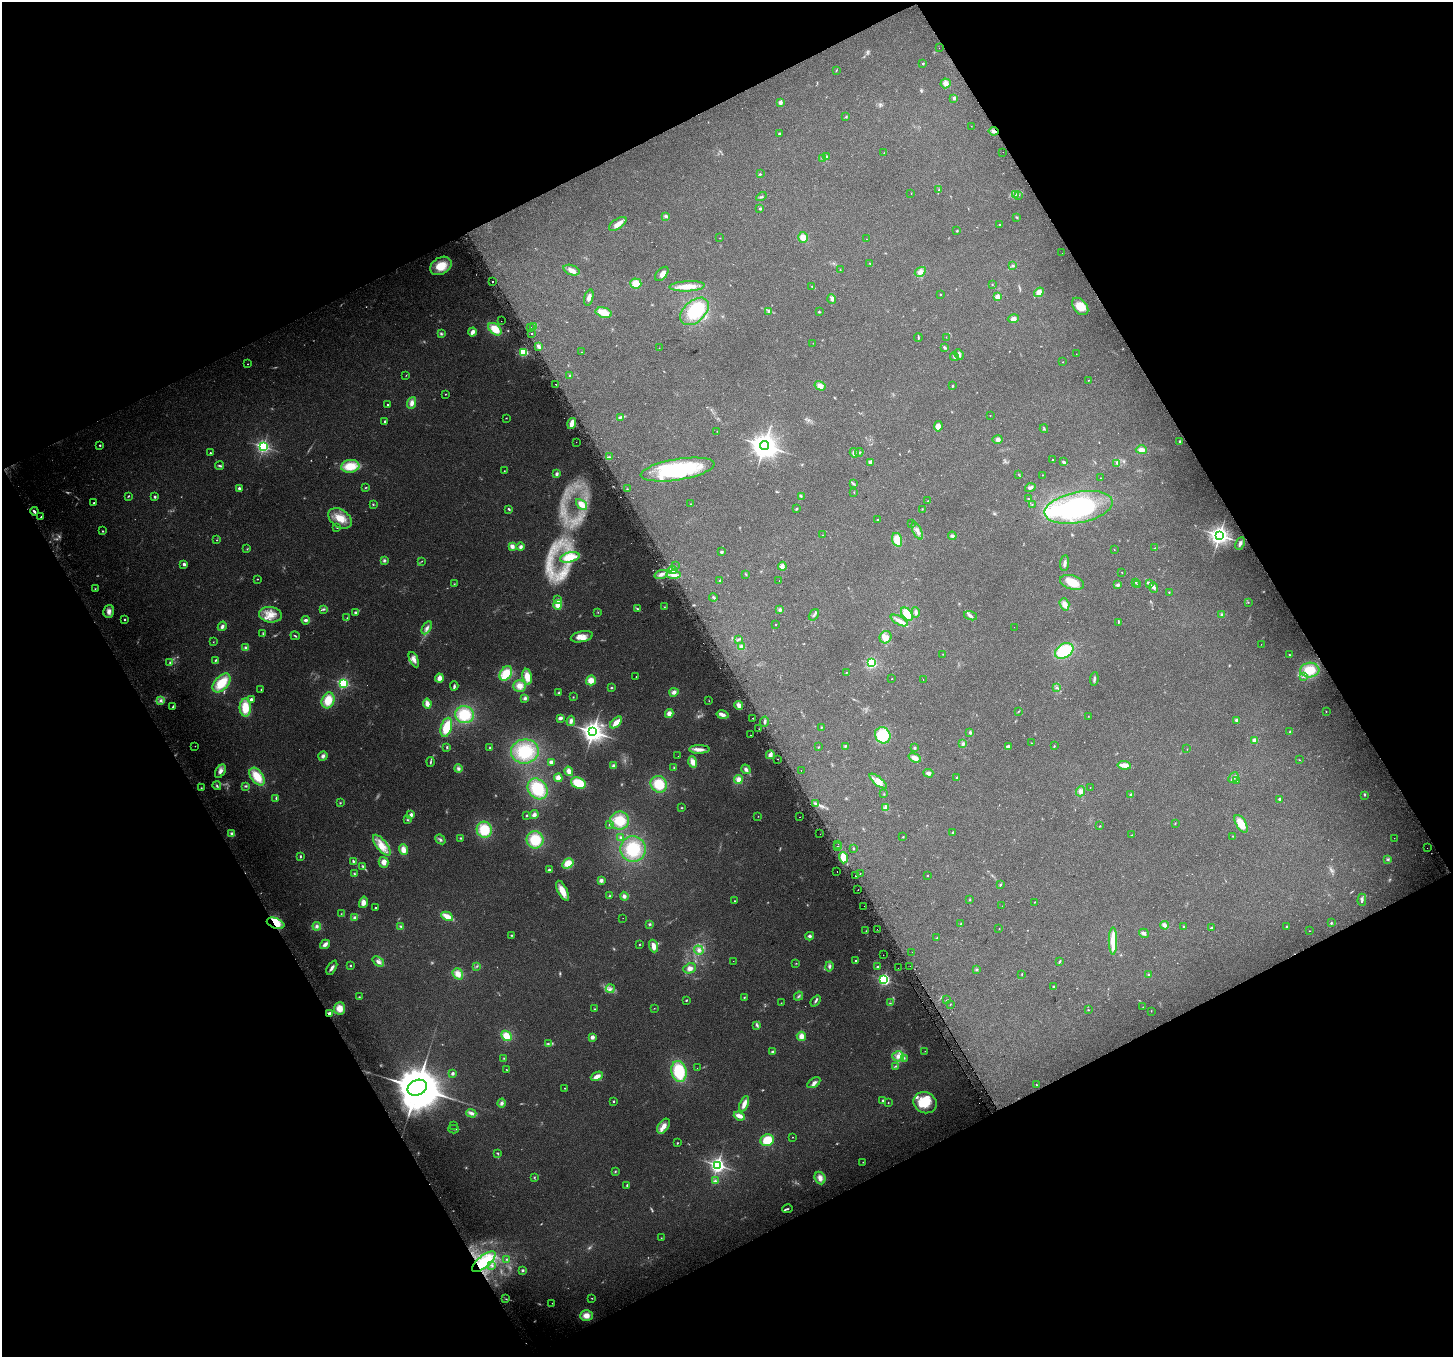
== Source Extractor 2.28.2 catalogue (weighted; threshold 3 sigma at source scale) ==
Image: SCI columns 29-5829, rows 124-5542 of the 5862 x 5723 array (HDU 1 of 3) = the unmasked area's bounding box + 8 px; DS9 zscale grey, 4 x 4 block average (1 PNG px = mean of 4 x 4 image px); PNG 1455 x 1359 px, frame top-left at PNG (2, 2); each listed source drawn as its Kron ellipse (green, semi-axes under 4 px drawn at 4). Shown black and unused: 46% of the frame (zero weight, under 2 of 3 exposures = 2% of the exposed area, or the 3 px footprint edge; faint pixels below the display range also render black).
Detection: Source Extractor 2.28.2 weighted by HDU 2 'WHT'. Background 0.138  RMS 0.013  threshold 0.0574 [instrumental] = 3 sigma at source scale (4.5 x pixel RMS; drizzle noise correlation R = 1.50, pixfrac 1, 0.0396/0.0396 arcsec/px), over >= 5 px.
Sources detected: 582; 26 too faint to see at this stretch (4 x 4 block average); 2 inside a brighter object's white glare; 9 cosmic-ray / hot-pixel residue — neither listed nor drawn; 8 coinciding with a brighter row at this scale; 36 inside a brighter listed object's ellipse — not listed separately; of the other 501, all 500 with FLUX_AUTO >= 1.1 (the completeness limit of this list) listed and drawn (1 fainter detections not listed), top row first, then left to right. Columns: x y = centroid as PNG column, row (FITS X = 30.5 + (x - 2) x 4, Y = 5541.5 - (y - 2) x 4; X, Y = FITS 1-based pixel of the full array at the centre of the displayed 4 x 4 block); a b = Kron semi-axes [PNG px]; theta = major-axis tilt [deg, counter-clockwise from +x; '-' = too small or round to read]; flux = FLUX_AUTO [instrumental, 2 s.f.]
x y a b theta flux
939 48 2 2 - 1.4
923 64 2 2 - 14
836 70 2 2 - 3.8
945 83 5 5 - 38
954 98 2 2 - 54
780 103 2 2 - 94
846 117 2 2 - 6.7
971 126 2 2 - 1.9
994 131 5 3 - 20
779 134 2 2 - 13
1003 152 2 2 - 4.1
884 153 2 2 - 2.6
827 157 3 2 - 5.7
823 159 2 2 - 5.9
760 174 2 2 - 5.7
939 190 2 2 - 4.6
911 194 2 2 - 1.7
1016 194 3 2 - 6.9
1018 195 3 2 - 6.2
761 197 5 2 - 8.3
760 209 2 2 - 30
666 216 3 3 - 13
1017 217 4 2 - 5.5
618 224 10 4 33 47
999 224 2 2 - 4.8
957 231 2 2 - 6.6
803 237 5 5 - 55
720 238 2 2 - 2.2
866 239 2 2 - 1.2
1062 253 2 2 - 1.2
869 263 3 2 - 4.9
441 266 11 8 31 150
1012 266 3 2 - 6.7
571 270 8 5 -20 40
840 270 2 2 - 3.2
920 272 6 4 33 34
662 274 8 5 48 35
493 282 2 2 - 42
636 284 5 5 - 69
992 284 2 2 - 3.3
687 286 17 5 3 88
812 287 3 2 - 4.5
1039 292 5 4 - 41
940 294 2 2 - 8.1
997 297 2 2 - 180
589 298 8 3 72 32
832 299 5 4 - 18
1080 306 10 6 -50 120
695 311 17 10 43 250
769 312 3 3 - 11
819 312 3 2 - 5.6
604 313 8 5 -14 93
1013 319 5 4 - 33
501 321 2 2 - 1.7
531 327 2 2 - 3.1
533 327 2 2 - 9.8
495 329 7 5 -41 140
472 332 4 3 - 39
441 334 3 3 - 10
531 334 2 2 - 58
946 337 2 2 - 1.7
918 338 4 2 - 8.4
813 343 2 2 - 1.5
538 346 4 3 - 22
659 348 2 2 - 1.4
945 348 4 3 - 11
524 352 2 2 - 680
582 352 2 2 - 2.1
1076 354 2 2 - 1.6
959 355 5 4 - 20
954 357 4 2 - 12
1063 362 2 2 - 3.3
248 364 2 2 - 3.7
406 375 3 2 - 3.2
570 375 2 2 - 8.3
1088 380 2 2 - 2.3
556 384 2 2 - 6.7
820 386 6 4 -30 36
952 386 2 2 - 20
445 394 2 2 - 3.8
412 403 6 4 69 42
388 405 2 2 - 15
990 415 2 2 - 3.9
621 417 2 2 - 7.2
506 418 2 2 - 3.6
385 421 2 2 - 18
572 424 5 3 - 78
938 426 5 4 - 61
1044 429 4 2 - 7.1
717 431 2 2 - 2
998 440 5 4 - 25
1179 441 2 2 - 17
576 442 2 2 - 1.2
100 445 2 2 - 18
764 446 4 4 - 6900
263 447 2 2 - 1900
1141 450 5 4 - 41
859 452 4 2 - 8.6
210 453 2 2 - 15
854 453 5 3 - 26
609 457 2 2 - 4.4
1052 460 2 2 - 5.2
870 462 2 2 - 110
1064 462 3 2 - 16
1117 463 3 2 - 6.8
220 466 4 2 - 10
350 466 9 6 5 180
678 470 37 10 9 670
504 471 2 2 - 4.3
557 474 4 3 - 15
1018 474 2 2 - 2.9
1042 475 2 2 - 2.1
1100 478 2 2 - 2
853 483 3 2 - 8.5
366 487 3 2 - 5.1
239 488 2 2 - 44
1030 488 5 3 - 24
627 489 2 2 - 3.9
854 492 2 2 - 4.7
128 496 3 2 - 6.1
801 496 4 2 - 6.8
155 497 2 2 - 39
1028 499 3 2 - 3.4
928 501 2 2 - 3.5
94 503 2 2 - 15
373 504 3 2 - 5.9
581 504 6 3 -43 56
690 504 2 2 - 4.2
1032 504 2 2 - 2.7
1079 507 34 15 11 930
797 508 2 2 - 12
509 509 3 2 - 11
922 509 2 2 - 3.7
34 511 4 2 - 20
41 517 2 2 - 6.2
340 518 13 8 -35 120
877 520 2 2 - 15
912 523 2 2 - 2
337 527 3 2 - 5.1
103 531 3 2 - 5.8
917 531 9 3 -64 34
823 535 2 2 - 2.5
1219 535 3 3 - 4000
952 536 4 3 - 16
217 540 2 2 - 3.9
897 540 7 5 -73 97
1240 543 6 2 64 23
512 546 4 3 - 35
521 547 4 3 - 22
1155 548 2 2 - 2.4
247 549 2 2 - 2.9
1114 549 2 2 - 2.3
721 552 2 2 - 48
570 557 10 5 14 67
384 560 4 4 - 14
422 561 2 2 - 3.1
1064 563 8 3 84 27
184 564 2 2 - 68
675 566 2 2 - 2.3
782 566 4 3 - 19
672 570 4 3 - 66
1122 572 2 2 - 2.8
661 574 7 4 19 38
673 574 7 4 1 43
746 574 2 2 - 4.9
257 579 2 2 - 4.6
720 581 3 2 - 11
779 581 2 2 - 1.3
1072 582 12 7 -16 130
1136 582 2 2 - 4.3
454 584 2 2 - 3.7
1150 584 3 2 - 11
1117 585 2 2 - 71
1137 585 2 2 - 4.2
1154 587 5 3 - 25
95 589 2 2 - 3.2
1169 592 2 2 - 7.1
713 597 4 2 - 10
558 600 2 2 - 49
1248 602 3 2 - 3.4
1064 604 6 4 -71 42
558 605 5 4 - 65
664 607 3 2 - 3.3
323 609 3 2 - 9.8
638 609 3 2 - 7.7
780 610 4 3 - 16
109 611 6 5 - 37
355 612 3 3 - 10
598 612 2 2 - 2.8
916 612 5 3 - 19
907 614 7 5 -51 110
1222 614 3 2 - 7.1
270 615 11 7 -7 95
814 615 6 2 55 14
971 616 7 2 -17 15
347 618 2 2 - 3.7
125 619 2 2 - 14
306 620 4 3 - 22
899 620 9 4 -29 37
1118 622 2 2 - 5.2
775 624 2 2 - 6.7
222 626 5 3 - 23
1014 627 2 2 - 1.2
427 628 7 3 59 28
263 634 3 2 - 6.7
295 636 5 2 - 7.1
582 637 11 5 12 57
885 637 6 5 - 43
738 639 3 2 - 7.4
213 642 2 2 - 3.2
1261 644 2 2 - 1.4
741 647 4 3 - 22
246 648 3 3 - 19
1064 651 10 7 32 310
943 654 2 2 - 3.2
1289 655 2 2 - 5.3
216 660 3 2 - 9.8
414 660 8 4 -64 45
170 663 3 2 - 10
872 663 2 2 - 1100
1310 670 9 7 4 160
506 673 8 5 57 150
846 673 2 2 - 4.3
636 676 2 2 - 2
1304 676 2 2 - 4.3
527 677 8 4 -80 92
439 678 4 3 - 49
892 679 2 2 - 2
923 679 2 2 - 1.6
1094 679 7 2 84 14
591 680 5 5 - 65
222 683 11 6 49 190
343 683 2 2 - 1300
454 686 4 3 - 13
520 686 6 6 - 60
1056 687 2 2 - 4.8
611 688 3 2 - 6.8
261 690 2 2 - 4.9
674 692 4 4 - 32
559 693 3 3 - 10
573 697 2 2 - 3.9
525 698 4 3 - 18
251 699 2 2 - 35
161 700 4 3 - 20
328 700 8 6 70 140
709 701 2 2 - 2.7
427 703 5 3 - 47
739 705 4 3 - 52
173 706 3 2 - 6.5
245 708 9 6 90 150
1019 711 2 2 - 3.1
1326 711 2 2 - 3.8
669 714 4 3 - 44
464 715 9 8 - 260
722 715 6 3 -12 38
1088 716 2 2 - 2.3
560 718 4 3 - 26
753 718 2 2 - 4.2
1237 720 4 3 - 15
571 721 5 3 - 28
616 722 7 3 44 74
764 722 5 2 - 13
446 727 10 5 74 190
821 727 2 2 - 4.5
759 729 2 2 - 1.9
593 732 3 3 - 5000
970 732 3 3 - 9.6
1290 732 2 2 - 14
750 735 2 2 - 3.3
883 735 8 7 - 190
1254 740 2 2 - 130
1031 743 2 2 - 2.7
963 744 4 4 - 16
195 746 2 2 - 2.9
845 746 2 2 - 5.3
1008 746 4 2 - 16
1054 746 3 2 - 4.4
447 747 3 2 - 7.6
818 747 2 2 - 4.1
490 748 2 2 - 7.8
914 748 3 2 - 6.4
699 749 10 4 1 45
1187 749 2 2 - 1.5
525 751 14 12 8 300
770 755 4 3 - 30
323 756 5 3 - 25
678 756 2 2 - 1.1
915 758 6 4 -21 45
777 759 2 2 - 24
1300 760 2 2 - 2.5
430 762 5 2 - 8.9
551 762 3 3 - 27
693 762 6 4 -72 58
613 765 4 3 - 13
1124 765 7 3 -6 73
674 768 2 2 - 5.8
458 769 4 3 - 20
746 769 5 3 - 29
220 771 7 4 57 32
569 771 4 4 - 49
801 771 2 2 - 5.5
928 773 5 3 - 24
257 777 10 6 -55 150
957 777 3 2 - 7.1
1233 777 6 3 47 29
558 778 4 4 - 60
738 780 4 4 - 49
878 781 10 4 -39 50
1236 781 2 2 - 6
578 783 8 5 -20 180
659 784 9 8 - 190
217 786 4 3 - 12
246 786 3 3 - 9.7
1090 787 2 2 - 5.5
201 788 2 2 - 4.9
537 789 11 9 -51 310
1081 791 5 4 - 27
884 794 2 2 - 3.1
1131 795 4 3 - 13
1364 795 2 2 - 3.2
276 798 4 2 - 8.4
1279 799 2 2 - 34
340 803 2 2 - 4.9
815 803 2 2 - 7.2
886 807 4 3 - 17
682 808 2 2 - 4.7
411 815 4 2 - 34
527 815 3 2 - 6.4
534 815 4 3 - 28
758 816 2 2 - 2.6
800 817 2 2 - 5.4
408 820 3 2 - 7.2
620 820 9 9 - 180
1175 823 2 2 - 2.2
610 824 3 3 - 11
1241 824 10 5 -57 140
1100 826 2 2 - 4
484 830 8 7 - 220
232 833 4 4 - 17
953 833 3 2 - 8.1
820 834 2 2 - 7.1
1132 835 2 2 - 3
1232 836 2 2 - 3
621 837 2 2 - 4.9
903 837 2 2 - 9.7
461 838 3 2 - 5.9
1394 838 2 2 - 2.1
440 839 5 2 - 13
535 840 8 8 - 210
838 844 2 2 - 1.3
382 845 12 5 -51 89
837 846 2 2 - 8.9
853 848 3 2 - 4.8
1427 848 2 2 - 1.2
633 849 13 12 - 280
403 850 5 4 - 60
300 856 3 2 - 9
843 858 6 4 -73 93
1388 859 3 2 - 7.3
353 861 4 3 - 12
383 862 5 5 - 51
568 863 6 4 32 100
363 866 4 2 - 6.7
549 870 3 2 - 14
837 871 2 2 - 4.2
860 873 2 2 - 8.8
354 874 3 3 - 7.6
856 876 2 2 - 12
927 876 2 2 - 4.6
601 880 3 3 - 29
1000 885 3 2 - 8.5
858 890 2 2 - 2
563 891 11 4 -64 96
610 896 2 2 - 5.7
624 896 4 3 - 21
970 900 2 2 - 2.4
1362 900 6 2 90 19
734 901 2 2 - 3.6
363 902 6 4 74 46
1035 902 2 2 - 3.3
864 906 2 2 - 1.7
1002 906 2 2 - 1.1
375 908 2 2 - 11
341 914 2 2 - 3.1
447 916 6 3 -27 99
354 917 4 3 - 15
623 918 2 2 - 3.3
275 923 9 5 -20 120
961 923 2 2 - 3.4
1331 923 3 2 - 7
650 924 3 2 - 8.7
1164 925 4 3 - 29
317 926 4 4 - 19
1286 926 2 2 - 12
401 927 3 2 - 8.3
1183 927 2 2 - 18
1212 928 4 2 - 19
877 929 2 2 - 1.9
999 929 2 2 - 2.1
866 931 4 2 - 5.2
1309 931 2 2 - 3.5
1144 933 5 3 - 22
511 935 3 2 - 5.9
810 936 4 3 - 17
937 938 2 2 - 2.4
1113 941 13 3 90 170
325 944 5 3 - 33
639 945 2 2 - 5
654 946 6 3 -71 90
699 950 5 4 - 31
912 952 2 2 - 5
883 955 2 2 - 6.1
733 961 2 2 - 1.4
856 961 2 2 - 11
1060 961 3 2 - 9.3
378 962 6 4 -40 30
796 963 3 2 - 3.1
350 965 2 2 - 21
477 966 2 2 - 4.2
829 966 5 4 - 19
910 966 2 2 - 9.8
878 967 2 2 - 35
332 968 8 2 60 26
690 968 6 4 23 39
898 968 2 2 - 1.1
977 969 3 2 - 8.4
458 974 6 5 - 60
1022 974 2 2 - 3.4
1149 975 3 2 - 7.3
884 979 2 2 - 1700
1053 986 2 2 - 26
610 989 4 2 - 11
799 996 5 2 - 7.1
359 997 3 2 - 5.5
744 997 2 2 - 4.6
686 1000 2 2 - 10
946 1000 3 2 - 3.8
816 1001 6 2 52 13
781 1003 2 2 - 2.7
890 1003 2 2 - 4.4
950 1005 2 2 - 3.3
1143 1007 2 2 - 1.6
340 1008 6 5 - 77
654 1008 2 2 - 2.6
595 1009 2 2 - 6.2
1088 1010 2 2 - 4.6
1151 1011 2 2 - 3.1
329 1013 3 2 - 27
757 1025 3 2 - 11
506 1036 6 4 -45 110
801 1036 4 4 - 54
592 1037 2 2 - 120
548 1044 3 2 - 8
925 1051 2 2 - 1.8
773 1052 3 2 - 17
898 1056 6 5 - 44
504 1058 2 2 - 4.1
904 1058 3 2 - 6.9
896 1066 4 2 - 8
697 1068 2 2 - 1.7
506 1069 2 2 - 3.9
679 1071 10 7 -78 330
452 1073 2 2 - 66
597 1076 6 3 24 52
814 1083 7 4 34 29
1037 1085 2 2 - 4.8
417 1088 10 7 25 44000
565 1088 2 2 - 5.1
883 1100 2 2 - 8.4
614 1101 2 2 - 14
888 1102 2 2 - 3.2
502 1103 4 3 - 19
925 1103 12 10 -26 170
744 1104 8 3 68 58
471 1113 5 3 - 26
739 1116 6 3 -22 60
453 1125 2 2 - 1.2
664 1126 8 5 55 50
454 1129 5 2 - 8.5
792 1137 2 2 - 3.3
767 1140 7 5 24 150
677 1143 2 2 - 5.3
497 1153 3 2 - 7.2
863 1162 2 2 - 3.1
717 1165 3 2 - 2900
615 1171 3 2 - 5.6
534 1177 2 2 - 5.5
820 1178 6 5 - 43
715 1181 4 3 - 13
627 1185 3 2 - 6.9
787 1209 5 2 - 9.7
661 1238 2 2 - 2.3
506 1259 2 2 - 5.4
484 1262 14 6 40 220
492 1265 4 2 - 5.9
523 1270 3 2 - 13
592 1298 2 2 - 3.4
506 1299 2 2 - 3.3
552 1303 2 2 - 2
586 1315 6 5 - 67
Overlapping masked pixels (flux is a lower limit): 4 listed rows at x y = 994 131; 275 923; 329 1013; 484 1262
Diffuse or blended objects may show on this block-average render without a row.